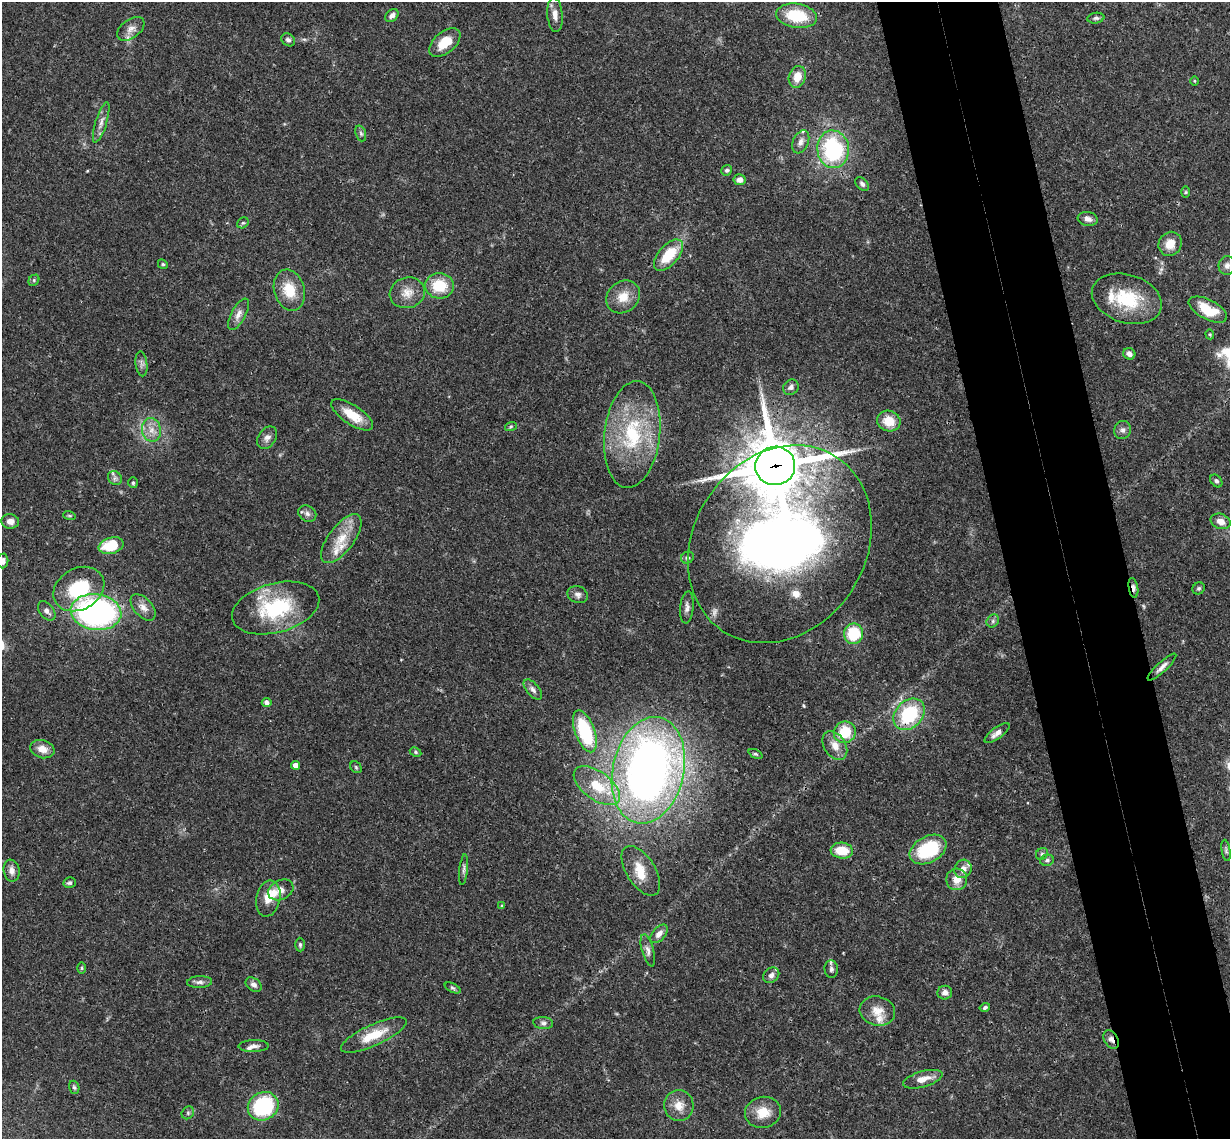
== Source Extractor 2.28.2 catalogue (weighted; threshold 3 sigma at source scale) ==
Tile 6 of 4 x 4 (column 2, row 2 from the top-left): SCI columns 1287-2514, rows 2539-3675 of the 5027 x 4964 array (HDU 1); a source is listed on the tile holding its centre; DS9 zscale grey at full resolution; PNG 1232 x 1141 px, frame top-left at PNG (2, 2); each listed source drawn as its Kron ellipse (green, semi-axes under 4 px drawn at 4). Shown black and unused: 10% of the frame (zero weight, under 3 of 4 exposures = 6% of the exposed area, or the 3 px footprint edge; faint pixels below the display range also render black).
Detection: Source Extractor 2.28.2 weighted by HDU 2 'WHT'; one run over the whole footprint, this tile lists its part. Background 0.0431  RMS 0.0028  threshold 0.0128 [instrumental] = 3 sigma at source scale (4.5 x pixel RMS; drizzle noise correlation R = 1.50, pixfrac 1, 0.05/0.05 arcsec/px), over >= 5 px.
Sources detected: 126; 9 inside a brighter listed object's ellipse — not listed separately; the other 117 listed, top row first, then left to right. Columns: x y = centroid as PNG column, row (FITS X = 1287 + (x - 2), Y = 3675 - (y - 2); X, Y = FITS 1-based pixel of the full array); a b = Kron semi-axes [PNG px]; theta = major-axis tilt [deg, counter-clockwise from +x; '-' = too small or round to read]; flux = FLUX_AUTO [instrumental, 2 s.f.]
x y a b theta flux
392 15 7 5 41 1
555 15 17 7 -85 2.1
797 16 20 12 -9 12
1096 18 8 5 9 0.65
131 29 15 9 36 2.2
288 40 7 6 - 0.8
445 43 18 10 40 5.5
797 77 11 8 71 3.7
1194 81 5 3 - 0.26
101 122 21 5 73 1.9
361 133 8 5 -70 0.64
801 142 12 7 67 1.5
833 149 19 16 -84 27
727 170 6 5 - 0.47
740 180 6 5 - 1.7
862 184 8 5 -44 0.75
1186 192 5 3 - 0.33
1088 219 10 7 -9 1.5
243 223 6 5 - 0.47
1170 244 12 11 - 3.7
668 255 19 10 49 8.9
163 264 5 4 - 0.36
1227 266 9 8 - 1.4
34 280 6 5 - 0.43
439 286 14 12 -4 8.5
289 290 21 15 -74 7
407 293 18 15 17 3.7
623 297 18 15 40 4.5
1127 299 36 24 -18 14
1208 310 21 9 -27 7.7
238 314 17 7 62 1.9
1210 334 5 4 - 0.34
1129 354 6 5 - 1.3
141 364 12 6 -83 1.1
791 387 8 7 - 0.85
352 415 24 9 -33 6.3
889 421 12 10 -19 5.1
511 426 6 4 19 0.4
151 430 12 9 -78 2.6
1122 430 9 8 - 1.2
632 434 53 28 83 25
267 438 12 8 55 1.5
775 466 20 19 - 1500
115 478 7 6 - 0.95
1216 481 7 5 -51 0.59
133 483 5 4 - 0.46
307 514 9 7 -32 1.1
69 515 6 4 -19 0.37
10 521 9 7 -6 1.8
1221 521 10 7 -22 2.1
341 539 29 13 53 6.2
780 544 104 86 57 210
111 546 13 8 15 9.6
687 558 6 6 - 0.57
3 561 7 5 86 1.2
1133 588 10 4 -80 1.4
1199 588 6 5 - 0.57
79 589 27 20 29 16
578 595 10 8 -23 1.2
143 607 15 9 -48 2.2
687 607 16 6 85 1.3
276 608 45 24 15 23
47 611 11 7 -51 1.3
96 612 25 18 -7 73
993 621 7 5 48 0.71
854 634 10 9 - 10
1162 667 19 5 43 1.5
533 690 12 6 -49 1.2
267 702 5 4 - 1.1
909 714 18 13 46 17
585 731 22 10 -70 20
845 732 11 10 - 8.8
997 733 15 5 37 1.7
835 745 15 10 -56 3.2
42 749 12 9 -16 2.8
416 752 6 4 -28 0.45
756 754 7 4 -25 0.41
296 765 4 4 - 2.1
356 767 6 5 - 0.42
648 770 54 35 77 200
597 786 27 14 -36 9.6
928 850 19 13 28 17
1226 850 11 4 -80 0.62
842 851 11 8 -6 6.5
1042 854 6 5 - 0.52
1047 860 7 5 13 0.68
963 869 9 8 - 2.1
464 870 16 4 84 0.88
12 871 11 8 -79 1.7
641 871 28 14 -58 5.9
957 879 11 10 - 2.9
70 883 6 5 - 0.63
281 890 13 9 27 2.1
268 898 18 12 78 4.1
502 906 4 4 - 0.31
659 934 11 6 49 1.8
300 945 7 4 -90 0.52
648 950 16 6 -74 1.4
82 968 6 4 -90 0.34
831 969 9 6 -86 0.94
771 975 9 7 44 1.2
200 982 12 6 3 1.1
254 985 9 6 -36 1.2
453 988 8 4 -26 0.5
945 993 7 7 - 1.4
985 1007 5 4 - 0.59
877 1011 18 14 -15 4
543 1023 10 6 -6 0.95
374 1035 36 10 24 7.3
1111 1039 10 6 -60 1.3
254 1046 15 6 0 1.3
923 1079 20 8 15 3.2
74 1087 7 5 -72 0.56
263 1106 16 14 30 22
679 1106 15 14 - 3.6
763 1112 18 15 12 5.1
188 1113 7 5 48 0.57
Overlapping masked pixels (flux is a lower limit): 4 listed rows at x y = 775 466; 780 544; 1133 588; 1111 1039
Isophote crosses this tile's border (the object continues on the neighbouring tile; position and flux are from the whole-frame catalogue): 1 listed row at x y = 3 561